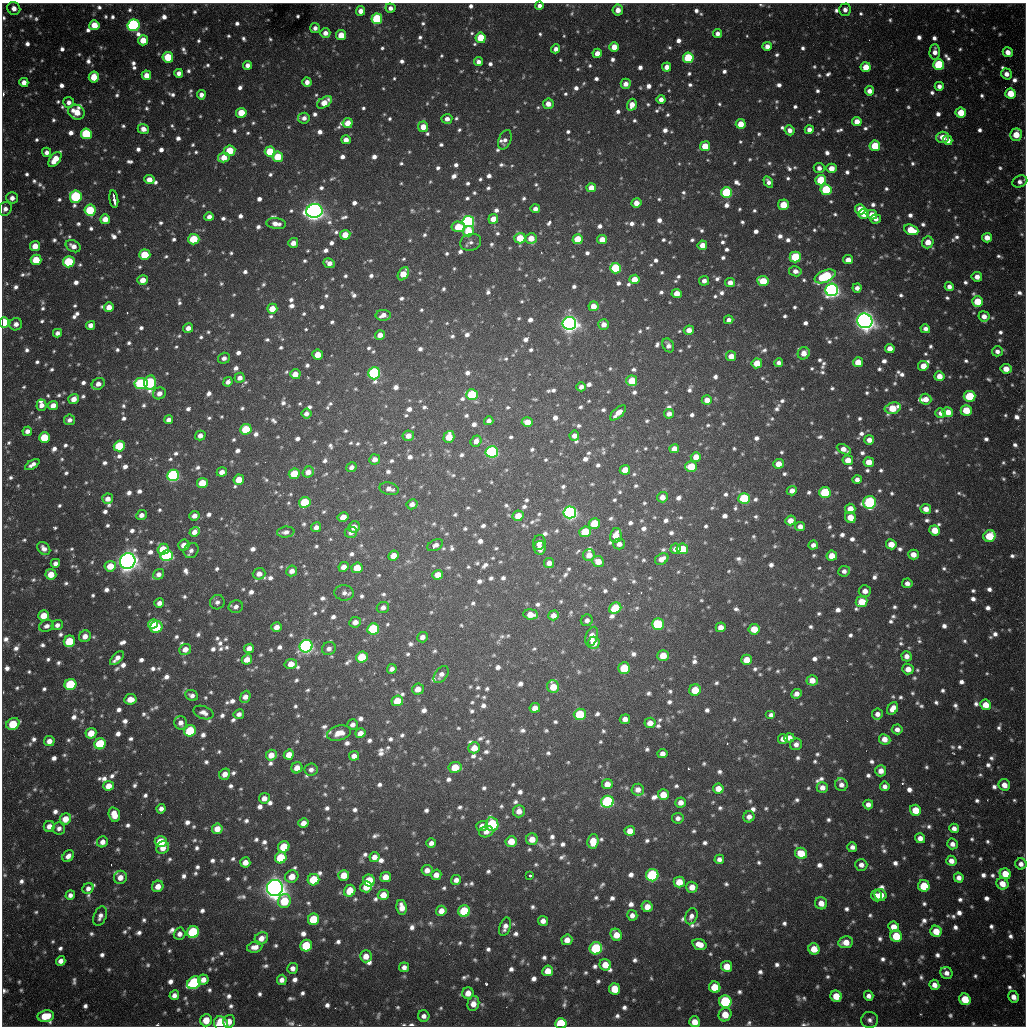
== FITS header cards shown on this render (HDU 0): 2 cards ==
NAXIS1  =                 1024 / length of data axis 1
NAXIS2  =                 1024 / length of data axis 2

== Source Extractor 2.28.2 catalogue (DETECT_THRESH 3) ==
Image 1024 x 1024 px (HDU 0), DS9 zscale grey, 1 PNG px = 1 image px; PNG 1028 x 1028 px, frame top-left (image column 1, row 1024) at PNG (2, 3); each listed source drawn as its Kron ellipse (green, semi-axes under 4 px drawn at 4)
Background 789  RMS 23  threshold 69.1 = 3 sigma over >= 5 px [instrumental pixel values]
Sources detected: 1819; of the 1819, the 500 brightest by FLUX_AUTO listed and drawn (1319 fainter detections omitted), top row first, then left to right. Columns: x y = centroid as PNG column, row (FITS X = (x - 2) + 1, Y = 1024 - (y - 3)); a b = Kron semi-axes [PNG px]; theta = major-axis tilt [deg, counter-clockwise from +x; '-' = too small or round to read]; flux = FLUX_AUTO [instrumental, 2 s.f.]
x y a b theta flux
539 6 4 4 - 8.4e+03
14 8 7 6 - 1.4e+04
390 8 5 4 - 8.1e+03
618 10 5 5 - 1.6e+04
845 10 6 5 - 8.6e+03
361 11 5 4 - 1.4e+04
377 19 5 5 - 1.1e+05
94 25 5 5 - 3.2e+04
133 25 6 6 - 3.2e+05
315 28 5 5 - 8.1e+03
325 33 5 5 - 1.1e+04
717 34 4 4 - 9.6e+03
341 35 5 5 - 3.2e+04
481 38 5 5 - 5.5e+04
143 40 5 5 - 3.0e+04
767 46 5 4 - 1.2e+04
614 47 5 5 - 2.3e+04
556 49 4 4 - 9.8e+03
935 52 7 5 89 1.2e+04
1008 52 5 4 - 1.4e+04
597 53 5 4 - 1.9e+04
168 57 5 5 - 6.7e+04
688 58 5 5 - 9.7e+04
478 62 4 4 - 8.8e+03
247 65 4 4 - 1.0e+04
939 65 5 5 - 1.2e+05
666 67 5 4 - 1.3e+04
866 67 5 5 - 3.1e+04
179 73 4 4 - 9.0e+03
1006 74 5 5 - 1.0e+04
146 75 5 4 - 2.0e+04
94 77 5 5 - 3.7e+04
24 82 4 4 - 1.2e+04
307 82 4 4 - 1.1e+04
626 84 5 5 - 1.2e+04
939 86 4 4 - 8.5e+03
870 91 4 4 - 1.2e+04
1010 94 5 5 - 3.8e+04
201 95 5 4 - 8.9e+03
661 99 4 4 - 1.1e+04
69 102 5 5 - 8.2e+03
325 102 8 5 33 2.6e+04
548 104 5 5 - 1.5e+04
632 105 6 5 - 1.6e+04
76 112 8 7 - 3.3e+04
241 113 5 5 - 4.2e+04
961 113 5 5 - 3.7e+04
304 118 6 5 - 8.6e+03
447 119 5 5 - 9.9e+03
857 122 5 4 - 1.8e+04
348 123 5 5 - 2.0e+04
741 124 5 4 - 2.7e+04
423 127 5 5 - 2.3e+04
143 129 6 5 - 1.3e+04
790 130 5 4 - 9.5e+03
809 130 4 4 - 1.1e+04
86 134 5 5 - 1.3e+05
1016 135 6 5 - 3.0e+04
942 137 6 5 - 2.0e+04
346 140 5 4 - 1.4e+04
505 140 10 6 69 8.0e+03
948 140 5 4 - 1.2e+04
705 146 5 5 - 3.2e+04
875 146 5 5 - 5.9e+04
230 151 5 5 - 5.0e+04
47 152 4 4 - 8.7e+03
270 152 5 5 - 6.1e+04
224 157 6 5 - 2.3e+04
278 157 5 5 - 5.0e+04
55 159 8 5 53 3.0e+04
819 168 5 5 - 8.7e+03
831 168 5 4 - 1.8e+04
149 180 5 4 - 1.7e+04
821 180 5 5 - 8.9e+04
768 182 6 4 -59 7.9e+03
1020 182 7 5 24 8.9e+03
591 188 5 4 - 1.8e+04
826 190 5 5 - 9.6e+04
726 193 5 5 - 1.5e+05
76 197 6 6 - 2.1e+05
12 198 5 5 - 9.8e+03
114 199 9 3 -81 1.4e+04
636 203 5 5 - 1.6e+04
783 205 5 5 - 4.0e+04
5 209 7 6 - 8.2e+03
535 209 4 4 - 8.9e+03
860 209 5 5 - 2.6e+04
90 210 5 5 - 8.7e+04
314 211 8 7 - 1.3e+06
864 214 5 5 - 2.8e+04
872 215 5 5 - 2.1e+04
209 217 4 4 - 1.1e+04
105 219 5 5 - 2.1e+04
493 219 5 5 - 2.1e+04
876 219 5 4 - 8.1e+03
468 222 6 5 - 3.8e+05
276 224 10 5 -7 1.3e+04
458 227 7 5 -5 5.0e+04
911 230 7 5 -21 4.5e+04
468 231 5 5 - 5.0e+04
345 235 5 5 - 2.4e+04
520 238 5 5 - 4.4e+04
531 238 6 5 - 2.1e+04
987 238 5 5 - 1.7e+04
194 239 6 5 - 5.9e+04
578 239 5 5 - 4.5e+04
602 239 5 4 - 2.0e+04
471 242 11 8 17 8.0e+03
928 242 6 5 - 2.3e+04
293 243 5 4 - 1.4e+04
702 245 5 4 - 1.7e+04
35 246 5 5 - 2.4e+04
73 246 8 5 -28 1.2e+04
145 255 5 5 - 6.1e+04
795 257 5 5 - 9.2e+04
36 260 5 5 - 4.8e+04
848 260 5 4 - 1.4e+04
69 262 6 5 - 1.1e+05
329 263 6 4 -27 1.1e+04
616 268 5 5 - 1.3e+05
795 271 6 5 - 9.8e+03
403 274 7 5 56 3.0e+04
825 276 11 6 24 1.5e+05
977 277 5 5 - 1.2e+04
634 279 5 4 - 2.4e+04
143 280 5 5 - 1.8e+04
704 281 5 5 - 8.5e+03
763 281 6 5 - 4.7e+04
730 283 5 4 - 1.5e+04
949 287 4 4 - 9.3e+03
857 288 5 4 - 9.2e+03
832 290 6 6 - 7.8e+05
677 293 5 4 - 2.2e+04
977 301 5 5 - 4.7e+04
593 306 5 4 - 1.9e+04
109 307 5 4 - 1.7e+04
272 309 5 5 - 2.7e+04
383 315 7 5 0 1.4e+04
984 316 5 5 - 1.2e+04
729 320 5 4 - 7.9e+03
865 321 7 7 - 1.4e+06
4 323 5 4 - 1.3e+05
569 323 7 6 - 1.0e+06
16 324 6 6 - 1.1e+04
604 324 5 5 - 1.2e+04
91 325 4 4 - 1.2e+04
188 328 5 4 - 1.0e+04
925 329 5 4 - 8.7e+03
689 330 5 4 - 1.4e+04
57 333 4 4 - 8.0e+03
380 335 5 4 - 1.3e+04
668 345 7 5 -60 8.1e+03
890 348 5 4 - 1.6e+04
997 351 5 5 - 8.8e+03
804 353 6 6 - 1.8e+04
318 355 5 5 - 2.4e+04
731 356 5 5 - 1.7e+04
224 358 6 5 - 7.8e+03
858 362 5 5 - 2.7e+04
757 363 5 5 - 3.7e+04
779 363 4 4 - 8.2e+03
923 366 5 5 - 2.2e+04
1006 369 5 5 - 2.0e+04
374 373 6 6 - 2.9e+05
295 374 5 5 - 1.9e+04
939 376 5 5 - 1.8e+04
240 378 5 5 - 9.6e+03
632 381 5 5 - 5.5e+04
150 382 7 6 - 2.1e+05
228 382 5 4 - 7.8e+03
98 384 7 5 33 1.2e+04
141 384 6 5 - 2.0e+05
581 387 5 4 - 9.0e+03
159 393 6 6 - 1.2e+04
472 395 6 5 - 1.1e+05
969 396 6 5 - 9.1e+04
74 399 5 5 - 1.4e+04
926 399 6 5 - 1.7e+04
707 400 5 5 - 1.7e+04
41 405 6 5 - 1.0e+04
53 405 5 4 - 1.6e+04
893 408 8 5 13 4.7e+04
966 410 5 5 - 4.4e+04
948 412 5 5 - 2.1e+04
618 413 10 4 42 1.8e+04
941 413 5 4 - 1.0e+04
306 414 5 5 - 9.5e+03
669 414 5 5 - 1.0e+04
69 420 5 5 - 8.3e+03
169 420 4 4 - 9.3e+03
489 421 5 4 - 8.0e+03
527 422 5 5 - 2.4e+04
246 429 6 5 - 6.8e+04
27 431 5 4 - 9.9e+03
200 436 5 5 - 1.1e+04
408 436 6 5 - 1.4e+04
574 436 5 5 - 1.1e+04
44 437 5 5 - 5.9e+04
449 437 6 5 - 3.2e+04
869 440 5 5 - 1.2e+04
476 441 6 5 - 1.1e+04
119 446 6 5 - 9.3e+04
674 449 5 4 - 1.5e+04
844 449 7 4 -26 1.4e+04
492 452 6 5 - 3.1e+05
696 457 5 5 - 2.2e+04
375 459 5 5 - 1.1e+04
848 460 5 5 - 2.0e+04
869 462 5 5 - 2.3e+04
778 464 5 5 - 2.1e+04
32 465 8 4 32 8.4e+03
351 467 5 4 - 8.0e+03
691 467 6 5 - 4.9e+04
625 470 5 5 - 2.3e+04
222 472 5 4 - 1.1e+04
308 472 6 5 - 1.4e+04
294 474 5 5 - 5.5e+04
173 475 6 5 - 3.3e+05
239 480 5 5 - 2.9e+04
857 480 4 4 - 8.2e+03
202 483 5 5 - 4.6e+04
389 489 10 6 -13 1.1e+04
792 491 5 4 - 1.3e+04
825 492 6 5 - 1.0e+05
662 497 5 5 - 1.5e+04
744 498 6 5 - 1.3e+05
108 499 5 5 - 1.2e+04
305 502 6 5 - 9.5e+04
870 502 6 6 - 2.5e+05
412 504 5 5 - 9.1e+03
850 509 5 5 - 1.9e+04
926 509 5 5 - 1.6e+04
570 512 6 6 - 5.5e+05
141 515 5 5 - 1.0e+04
194 516 5 4 - 1.1e+04
518 516 6 5 - 2.8e+04
343 517 5 4 - 1.7e+04
850 517 6 5 - 2.5e+04
790 520 5 5 - 1.8e+04
594 523 6 5 - 5.2e+04
800 526 5 4 - 1.2e+04
316 527 5 4 - 9.7e+03
354 527 6 5 - 1.6e+04
935 530 5 5 - 3.1e+04
194 532 5 4 - 1.3e+04
286 532 9 5 8 8.6e+03
351 532 6 5 - 8.9e+03
585 532 5 5 - 6.7e+04
616 535 7 6 - 2.5e+04
989 536 6 5 - 6.5e+04
539 543 7 6 - 1.1e+04
619 544 5 5 - 9.4e+03
891 544 5 5 - 2.5e+04
184 545 5 5 - 1.5e+04
435 545 8 5 26 9.4e+03
813 545 5 4 - 8.1e+03
44 548 7 5 -42 9.4e+03
540 548 7 6 - 1.8e+04
163 549 6 5 - 3.4e+04
676 549 5 5 - 1.4e+04
682 549 6 5 - 4.3e+04
191 550 8 7 - 8.0e+03
167 555 6 5 - 2.3e+05
589 555 6 5 - 1.7e+04
913 555 5 4 - 1.6e+04
393 556 5 5 - 2.0e+04
832 556 5 5 - 2.2e+04
662 559 7 5 31 1.3e+04
128 561 8 7 - 1.4e+06
598 562 6 5 - 2.1e+04
55 563 5 4 - 8.1e+03
549 563 5 5 - 1.1e+04
110 566 5 5 - 3.0e+04
344 567 5 4 - 1.3e+04
357 568 5 5 - 3.7e+04
292 571 5 5 - 1.2e+04
844 571 6 5 - 8.0e+03
51 574 5 5 - 2.6e+04
159 574 6 5 - 9.2e+03
259 574 6 6 - 1.3e+04
438 575 5 5 - 2.1e+04
907 583 5 4 - 8.9e+03
865 591 6 6 - 1.2e+04
344 593 10 7 -6 9.3e+03
217 602 7 7 - 8.1e+03
862 602 6 5 - 3.8e+04
159 603 5 4 - 1.0e+04
236 607 7 6 - 8.3e+03
383 607 6 5 - 8.9e+03
615 608 6 5 - 5.8e+04
531 614 7 5 -5 2.1e+04
553 615 5 5 - 1.3e+04
44 616 5 5 - 2.8e+04
587 620 6 5 - 8.1e+03
355 622 6 5 - 1.2e+04
153 624 5 4 - 4.5e+04
658 624 6 5 - 1.3e+05
57 625 6 5 - 8.4e+03
47 626 7 5 18 8.0e+03
156 627 6 6 - 9.7e+04
277 627 5 5 - 1.3e+04
721 627 5 5 - 1.5e+04
373 629 6 5 - 1.3e+05
754 629 5 5 - 3.2e+04
85 636 6 5 - 1.3e+04
592 636 10 6 71 1.7e+04
422 637 5 5 - 9.8e+03
69 641 6 5 - 6.7e+04
594 643 6 6 - 2.8e+04
306 646 6 6 - 5.5e+05
249 648 5 4 - 1.2e+04
185 649 6 5 - 1.4e+04
329 649 7 6 - 8.5e+03
663 656 5 5 - 3.0e+04
907 656 5 5 - 1.1e+04
362 657 6 5 - 6.2e+04
117 658 8 4 45 1.2e+04
247 659 5 5 - 1.7e+04
747 660 5 5 - 3.2e+04
291 664 6 5 - 1.9e+04
624 668 6 5 - 6.9e+04
392 669 5 4 - 8.5e+03
908 669 5 5 - 1.5e+04
441 675 9 6 53 9.6e+03
812 680 5 5 - 1.8e+04
70 684 6 5 - 1.1e+05
553 687 6 5 - 3.1e+04
418 689 6 5 - 1.7e+04
695 690 6 5 - 4.1e+04
796 694 5 4 - 1.1e+04
192 695 7 5 -25 8.3e+03
245 697 6 5 - 1.2e+04
130 699 6 5 - 2.1e+04
397 701 6 5 - 4.1e+04
986 705 5 5 - 2.7e+04
535 708 5 5 - 1.5e+04
893 709 7 5 57 1.6e+04
203 713 10 6 -19 1.0e+04
239 714 5 5 - 8.5e+03
580 714 6 5 - 9.6e+04
877 714 5 5 - 9.8e+03
771 715 5 4 - 7.9e+03
625 719 5 5 - 1.1e+04
181 723 7 6 - 1.1e+04
650 723 5 5 - 1.8e+04
13 724 7 5 28 6.5e+04
353 724 5 5 - 8.2e+03
897 729 5 5 - 8.5e+03
190 731 6 5 - 1.0e+05
91 733 5 5 - 2.8e+04
339 733 12 7 15 2.2e+04
360 733 5 5 - 1.7e+04
789 738 5 5 - 1.2e+04
783 739 5 5 - 1.1e+04
885 739 6 5 - 1.6e+04
49 741 5 5 - 1.4e+04
100 744 6 5 - 9.4e+04
796 744 6 5 - 9.1e+03
474 748 6 5 - 2.4e+04
662 753 5 4 - 1.1e+04
271 755 5 5 - 2.0e+04
289 755 5 5 - 2.1e+04
354 756 5 4 - 1.1e+04
455 767 6 5 - 4.0e+04
297 768 6 5 - 1.8e+04
311 770 7 6 - 8.5e+03
881 771 5 5 - 1.3e+04
225 774 6 5 - 1.3e+04
607 784 5 5 - 1.9e+04
841 785 6 6 - 9.3e+03
1004 785 6 5 - 1.6e+04
109 786 5 5 - 2.1e+04
885 786 5 4 - 8.3e+03
822 787 5 5 - 1.2e+04
718 789 5 5 - 2.0e+04
638 790 6 6 - 1.3e+04
663 795 5 5 - 2.7e+04
264 798 5 5 - 1.3e+04
607 802 6 6 - 2.8e+05
680 802 5 5 - 1.3e+04
868 804 5 5 - 9.8e+03
161 809 4 4 - 8.8e+03
915 810 6 5 - 3.9e+04
519 811 6 6 - 1.5e+04
114 815 7 5 -74 2.6e+04
749 817 6 5 - 1.0e+04
678 818 6 5 - 8.0e+03
65 819 6 5 - 2.5e+04
303 823 5 5 - 1.6e+04
492 824 7 6 - 1.5e+05
49 826 5 5 - 1.2e+04
482 826 6 5 - 1.2e+04
59 828 6 6 - 7.9e+03
954 828 5 4 - 9.1e+03
217 829 5 5 - 2.1e+04
630 831 5 5 - 1.9e+04
486 832 7 5 17 1.1e+04
920 838 5 5 - 1.2e+04
532 839 6 6 - 2.1e+04
511 841 5 5 - 2.9e+04
593 841 7 5 84 3.0e+04
102 842 6 5 - 1.1e+04
161 842 6 5 - 5.3e+04
431 843 5 4 - 9.0e+03
952 844 5 5 - 8.7e+03
284 847 6 5 - 5.7e+04
852 847 5 5 - 9.0e+03
163 848 7 6 - 1.8e+04
801 853 6 5 - 4.0e+04
68 856 6 5 - 1.1e+04
374 857 5 5 - 1.3e+04
281 858 6 5 - 8.3e+04
719 859 5 4 - 8.2e+03
951 861 5 5 - 1.4e+04
245 862 5 5 - 1.7e+04
1021 864 6 5 - 9.5e+03
861 865 6 6 - 1.0e+04
427 870 5 5 - 1.1e+04
1005 874 6 5 - 3.6e+04
344 875 5 5 - 2.7e+04
436 875 5 5 - 1.3e+04
652 875 6 6 - 1.9e+05
292 876 7 6 - 2.2e+04
530 876 3 3 - 9.6e+03
120 877 7 6 - 1.5e+04
386 877 5 5 - 2.1e+04
959 878 5 4 - 1.1e+04
313 880 6 5 - 6.5e+04
456 880 5 5 - 9.5e+03
369 881 6 5 - 6.3e+04
679 882 5 5 - 3.2e+04
1002 884 6 5 - 2.2e+04
158 886 6 5 - 1.7e+04
924 886 6 5 - 5.8e+04
366 887 6 5 - 3.0e+04
692 887 6 5 - 1.8e+04
88 888 6 5 - 8.8e+03
275 888 8 8 - 1.8e+06
350 891 6 5 - 3.7e+04
70 895 5 4 - 8.1e+03
383 895 5 5 - 2.1e+04
881 895 6 5 - 2.1e+04
877 896 6 5 - 1.4e+04
284 901 7 6 - 6.7e+04
821 903 6 6 - 1.7e+04
402 907 7 5 -79 1.8e+04
647 907 6 5 - 1.9e+04
441 911 5 5 - 1.5e+04
464 911 6 6 - 1.1e+05
632 915 5 5 - 9.1e+03
100 916 10 6 68 9.6e+03
691 916 8 6 67 8.5e+03
313 919 6 5 - 6.2e+04
543 921 5 5 - 1.1e+04
505 927 9 5 72 1.1e+04
894 927 5 5 - 2.0e+04
936 931 6 5 - 2.9e+04
193 932 6 6 - 1.5e+05
179 934 6 6 - 9.7e+03
616 935 6 5 - 2.6e+04
896 936 6 5 - 6.0e+04
261 938 7 6 - 1.5e+04
567 940 5 5 - 1.5e+04
846 942 7 6 - 2.0e+04
699 944 7 5 -20 1.9e+04
306 946 6 5 - 7.4e+04
255 947 8 5 12 1.3e+04
596 948 6 6 - 1.5e+05
814 949 6 5 - 2.9e+04
366 956 6 6 - 1.6e+04
61 961 5 4 - 1.1e+04
605 965 6 5 - 2.7e+04
727 966 5 5 - 2.9e+04
404 967 5 5 - 8.2e+03
293 968 5 5 - 8.9e+03
548 971 5 5 - 2.5e+04
946 973 6 6 - 9.6e+03
203 980 5 5 - 1.3e+04
282 980 5 5 - 1.0e+04
194 983 7 6 - 2.5e+05
934 985 5 5 - 1.3e+04
715 987 6 5 - 4.5e+04
615 989 6 5 - 4.5e+04
468 993 6 5 - 1.8e+04
174 995 5 4 - 9.2e+03
836 996 6 5 - 3.1e+04
869 996 5 4 - 9.0e+03
1013 997 6 5 - 1.3e+04
965 999 6 5 - 4.9e+04
725 1001 6 6 - 1.8e+05
473 1003 8 6 75 1.7e+04
725 1015 7 6 - 3.1e+04
46 1016 8 5 11 4.3e+04
424 1016 6 5 - 8.4e+03
206 1020 6 6 - 3.2e+04
870 1020 8 8 - 7.9e+03
229 1021 6 6 - 1.5e+04
695 1022 5 5 - 2.1e+04
561 1023 6 5 - 9.5e+04
221 1024 8 6 -51 8.0e+04
At the frame edge (FLAGS 8, measured only in part): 4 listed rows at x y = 539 6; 4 323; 561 1023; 221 1024
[1319 fainter detections neither listed nor drawn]

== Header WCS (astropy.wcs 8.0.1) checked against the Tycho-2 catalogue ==
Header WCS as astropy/WCSLIB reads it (CRVAL/CRPIX/CD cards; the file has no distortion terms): RA---TAN/DEC--TAN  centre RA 19:04:13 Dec -20:34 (286.05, -20.56 deg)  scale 1.18 arcsec/px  FOV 20.1' x 20.1'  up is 0 deg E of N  parity flipped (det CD > 0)
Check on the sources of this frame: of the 60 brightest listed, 16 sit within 1.5 arcsec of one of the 21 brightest Tycho-2 stars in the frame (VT <= 11.99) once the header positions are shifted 0.30 arcsec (0.14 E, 0.27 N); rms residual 0.47 arcsec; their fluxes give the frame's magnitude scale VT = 25.10 - 2.5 log10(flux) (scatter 0.26 mag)
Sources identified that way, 16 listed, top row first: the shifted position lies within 1.5 arcsec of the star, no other Tycho-2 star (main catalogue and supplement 1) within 3.0 arcsec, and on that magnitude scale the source's flux lands within +1.5 / -3 mag of the star's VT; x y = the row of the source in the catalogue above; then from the Tycho-2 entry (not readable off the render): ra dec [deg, ICRS J2000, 3 dp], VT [Tycho-2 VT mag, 2 dp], TYC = Tycho-2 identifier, HIP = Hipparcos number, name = IAU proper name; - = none
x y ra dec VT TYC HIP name
133 25 285.922 -20.401 11.84 6290-1553-1 - -
86 134 285.906 -20.437 11.70 6290-1190-1 - -
76 197 285.902 -20.457 11.63 6290-1914-1 - -
468 222 286.039 -20.466 11.64 6291-2563-1 - -
832 290 286.166 -20.490 11.06 6291-1861-1 - -
865 321 286.177 -20.500 9.72 6291-280-1 - -
569 323 286.074 -20.500 10.56 6291-2482-1 - -
374 373 286.006 -20.516 11.38 6291-2555-1 - -
173 475 285.935 -20.549 11.40 6290-1670-1 - -
570 512 286.074 -20.562 10.72 6291-940-1 - -
128 561 285.919 -20.577 9.38 6290-1734-1 - -
306 646 285.981 -20.605 11.19 6290-1602-1 - -
607 802 286.086 -20.657 11.94 6295-2470-1 - -
652 875 286.102 -20.681 11.90 6295-452-1 - -
275 888 285.970 -20.684 9.47 6294-85-1 - -
596 948 286.082 -20.705 11.99 6295-205-1 - -